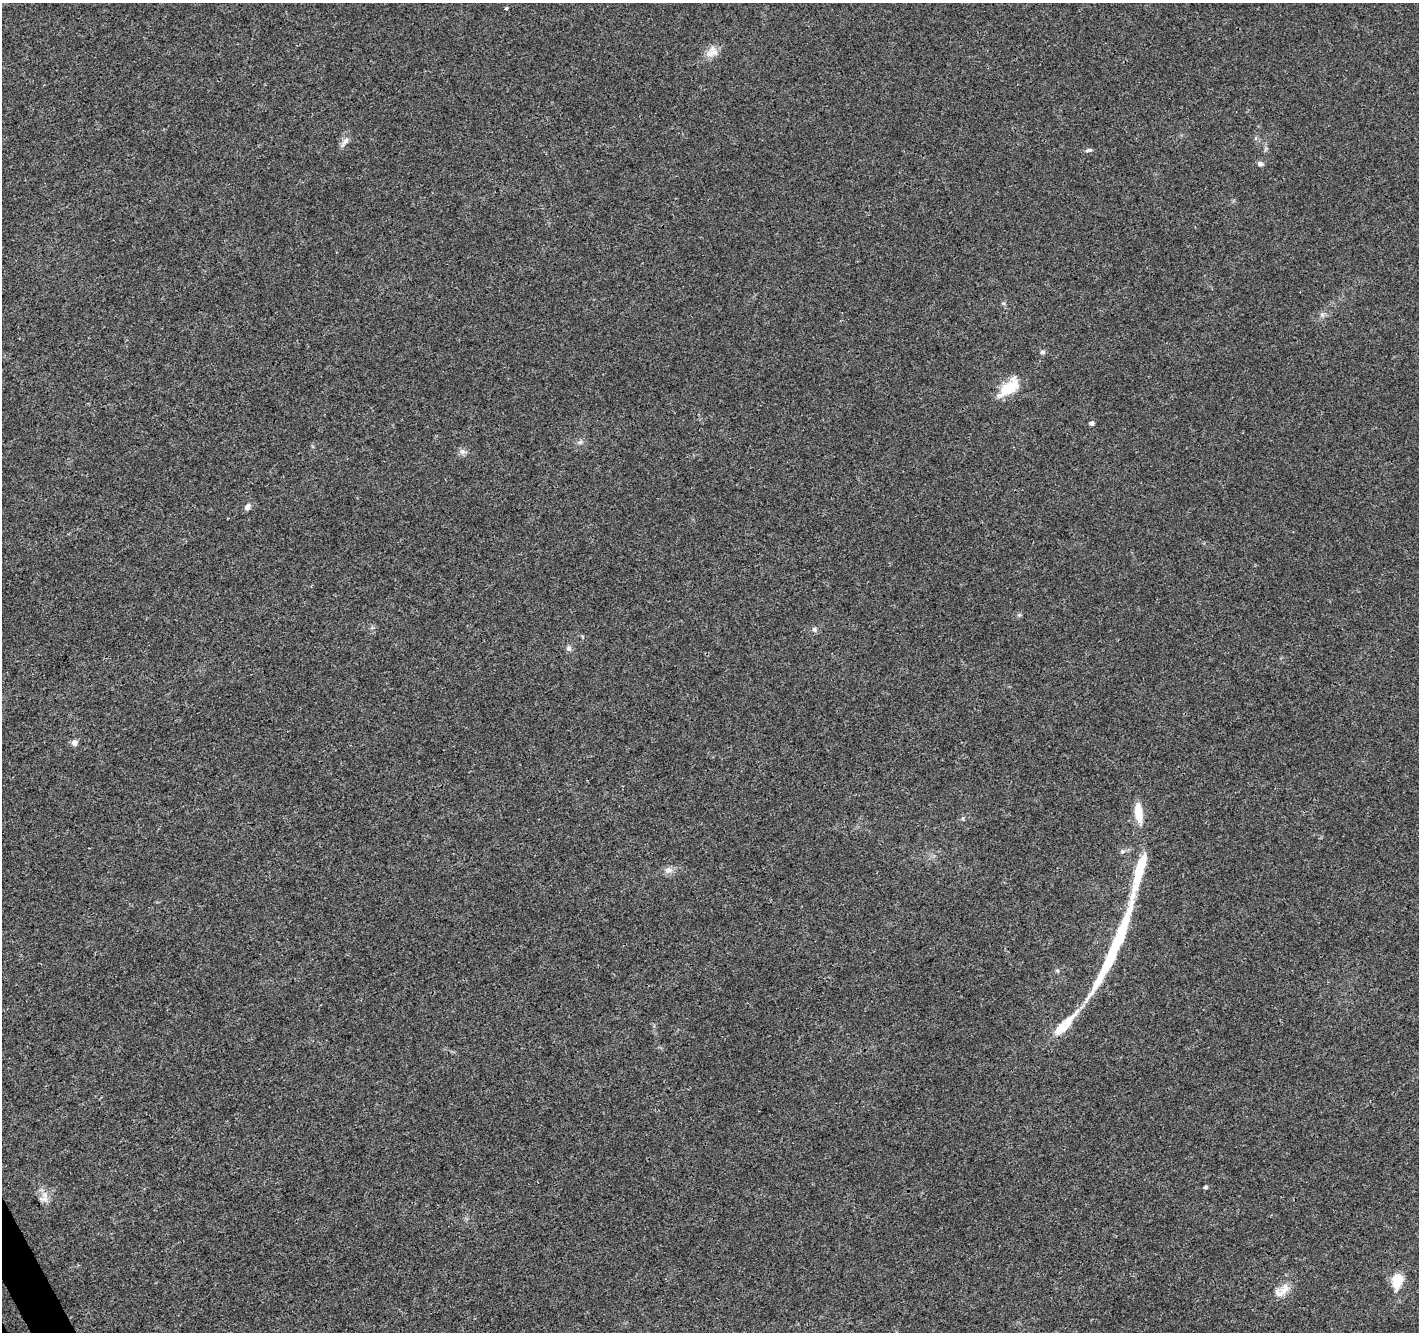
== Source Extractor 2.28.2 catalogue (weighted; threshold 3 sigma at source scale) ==
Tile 7 of 4 x 4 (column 3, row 2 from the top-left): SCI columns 2888-4304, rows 2785-4114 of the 5779 x 5626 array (HDU 1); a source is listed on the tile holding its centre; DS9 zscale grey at full resolution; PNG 1421 x 1334 px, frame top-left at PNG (2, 3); no overlay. Shown black and unused: <1% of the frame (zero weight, under 3 of 4 exposures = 5% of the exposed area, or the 3 px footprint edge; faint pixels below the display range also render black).
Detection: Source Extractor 2.28.2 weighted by HDU 2 'WHT'; one run over the whole footprint, this tile lists its part. Background 0.00687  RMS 0.0026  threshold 0.0118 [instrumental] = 3 sigma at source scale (4.5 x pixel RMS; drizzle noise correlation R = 1.50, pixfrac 1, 0.0396/0.0396 arcsec/px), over >= 5 px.
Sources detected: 28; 1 inside a brighter object's white glare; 2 long thin detections or spike segments (spike, bleed or trail) — not listed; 1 inside a brighter listed object's ellipse — not listed separately; the other 24 listed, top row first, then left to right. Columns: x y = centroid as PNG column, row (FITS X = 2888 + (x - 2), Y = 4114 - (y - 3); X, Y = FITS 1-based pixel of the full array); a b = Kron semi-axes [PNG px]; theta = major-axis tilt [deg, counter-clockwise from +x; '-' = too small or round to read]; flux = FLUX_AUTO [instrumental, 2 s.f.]
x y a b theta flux
506 8 4 3 - 0.33
712 52 19 13 38 2.7
345 141 14 7 53 1.4
1089 150 10 5 6 0.63
1261 164 8 5 -13 0.82
1322 314 7 6 - 0.72
1042 352 7 5 2 0.57
1009 387 31 13 41 7
1092 423 5 4 - 1
580 442 8 4 44 0.6
462 451 8 6 67 0.92
248 507 8 6 65 1.2
814 629 7 6 - 0.62
569 648 8 7 - 0.74
74 743 7 7 - 1.1
1139 813 23 8 -82 5.4
963 818 6 4 71 0.34
1122 851 7 6 - 0.7
669 870 13 8 10 1.5
1064 1025 34 9 47 8
1205 1187 5 4 - 0.4
43 1199 14 7 -10 1.4
1397 1280 13 8 82 8.8
1285 1289 20 11 59 3